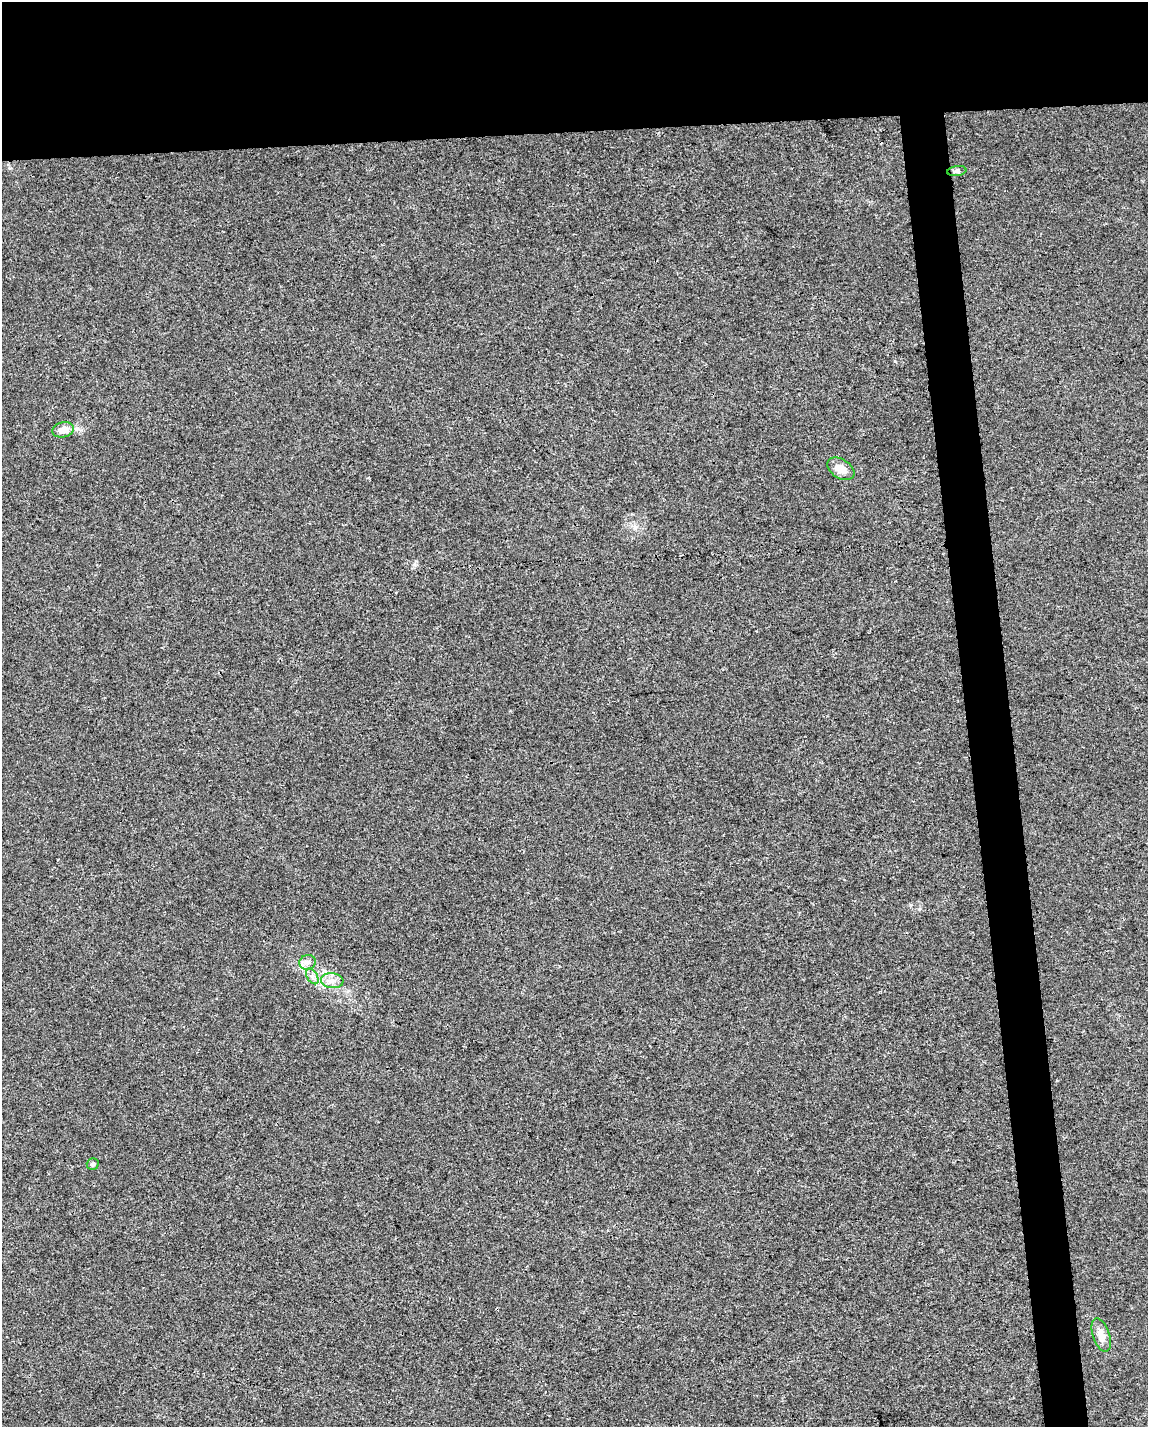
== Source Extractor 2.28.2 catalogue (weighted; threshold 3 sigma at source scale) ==
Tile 2 of 4 x 3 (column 2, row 1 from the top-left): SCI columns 1147-2292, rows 2904-4328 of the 4584 x 4338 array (HDU 1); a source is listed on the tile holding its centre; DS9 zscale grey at full resolution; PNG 1150 x 1429 px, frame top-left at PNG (2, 2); each listed source drawn as its Kron ellipse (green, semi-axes under 4 px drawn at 4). Shown black and unused: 13% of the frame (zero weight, under 3 of 4 exposures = <1% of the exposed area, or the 3 px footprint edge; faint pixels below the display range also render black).
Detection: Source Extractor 2.28.2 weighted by HDU 2 'WHT'; one run over the whole footprint, this tile lists its part. Background 0.00662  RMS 0.0031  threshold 0.0141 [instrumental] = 3 sigma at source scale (4.5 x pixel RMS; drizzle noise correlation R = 1.50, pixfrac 1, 0.0396/0.0396 arcsec/px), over >= 5 px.
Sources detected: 9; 1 cosmic-ray / hot-pixel residue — neither listed nor drawn; the other 8 listed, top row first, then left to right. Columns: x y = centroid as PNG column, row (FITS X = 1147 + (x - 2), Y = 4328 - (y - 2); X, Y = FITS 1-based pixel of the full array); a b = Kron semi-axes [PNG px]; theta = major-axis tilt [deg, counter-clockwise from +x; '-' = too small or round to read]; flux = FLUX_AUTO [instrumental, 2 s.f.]
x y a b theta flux
957 171 9 5 7 0.89
63 430 11 7 13 3.4
841 469 15 9 -33 3.7
307 962 8 7 - 1.4
312 976 8 5 -58 1
332 981 11 7 -6 2.1
93 1164 6 6 - 0.73
1101 1335 17 8 -72 3.3